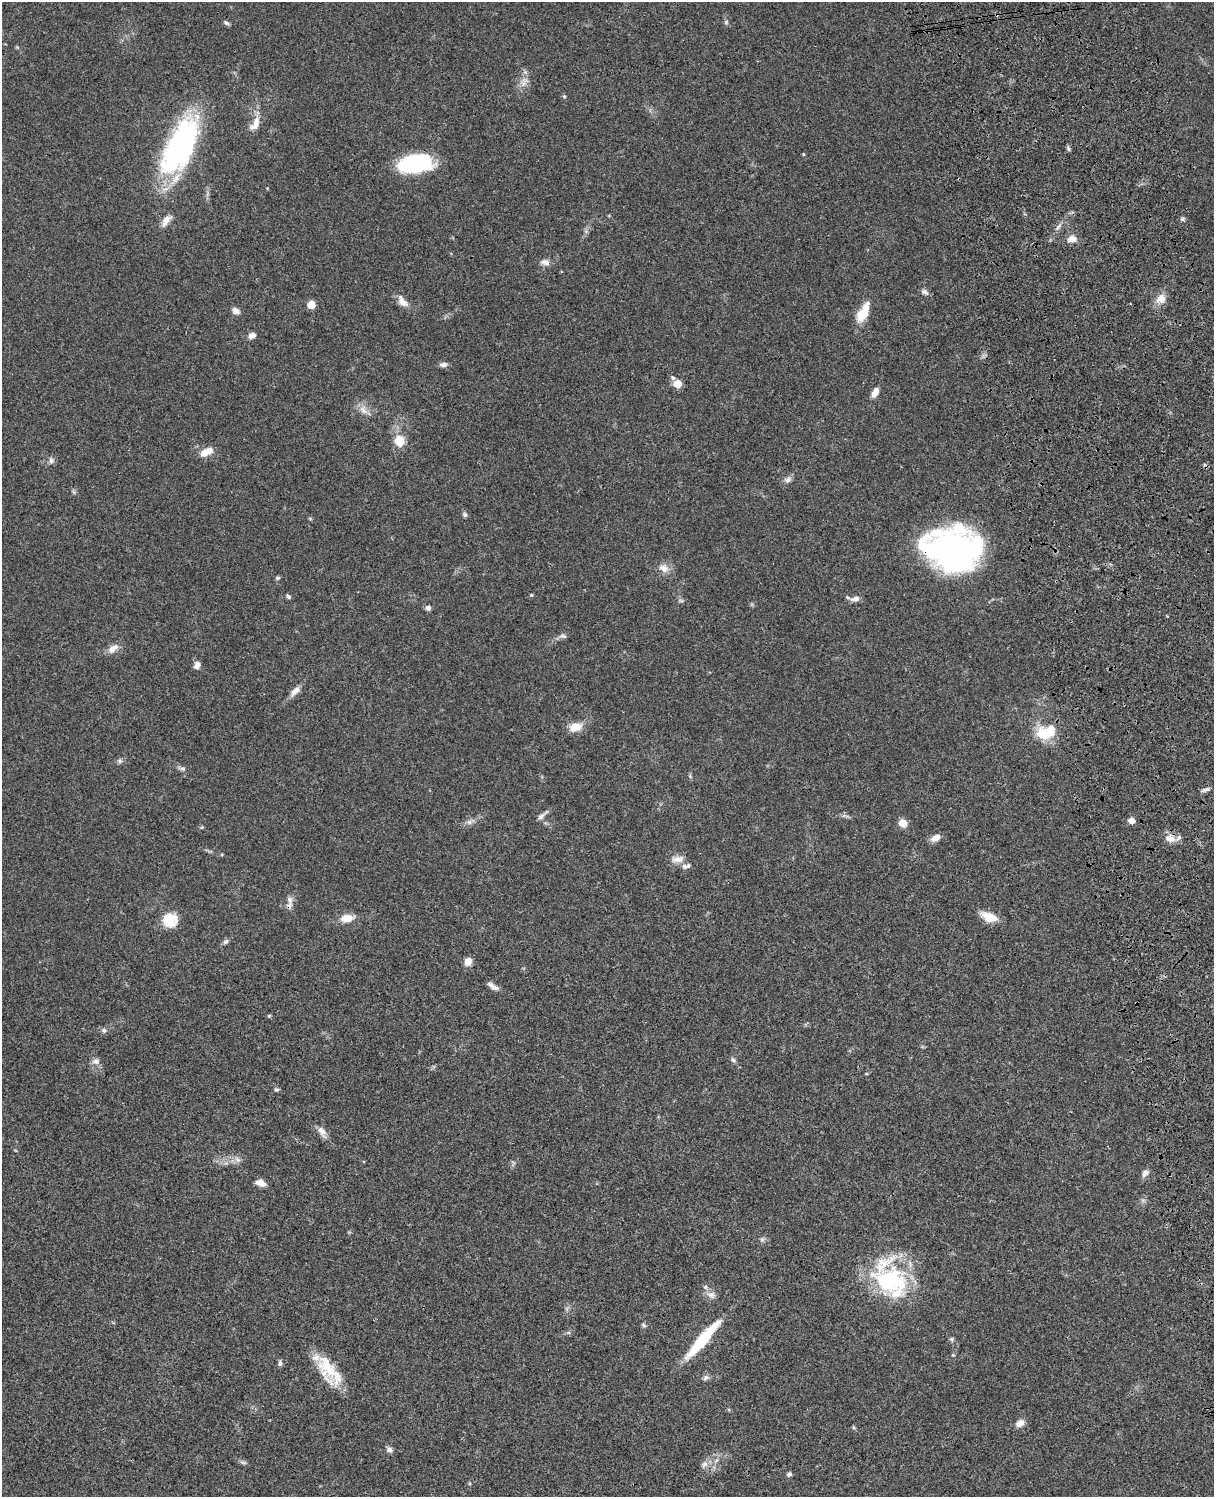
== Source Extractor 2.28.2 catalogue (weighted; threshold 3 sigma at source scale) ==
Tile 6 of 4 x 3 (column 2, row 2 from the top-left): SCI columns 1333-2544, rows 1774-3268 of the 5087 x 4929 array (HDU 1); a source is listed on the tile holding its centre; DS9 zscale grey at full resolution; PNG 1216 x 1499 px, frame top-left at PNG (2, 2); no overlay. Shown black and unused: <1% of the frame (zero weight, under 3 of 4 exposures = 6% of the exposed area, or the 3 px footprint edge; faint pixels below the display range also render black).
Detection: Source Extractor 2.28.2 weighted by HDU 2 'WHT'; one run over the whole footprint, this tile lists its part. Background 0.0756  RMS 0.0057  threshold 0.0257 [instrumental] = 3 sigma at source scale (4.5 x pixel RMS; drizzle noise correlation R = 1.50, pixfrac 1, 0.05/0.05 arcsec/px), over >= 5 px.
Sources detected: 99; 2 inside a brighter object's white glare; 2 cosmic-ray / hot-pixel residue — not listed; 6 inside a brighter listed object's ellipse — not listed separately; the other 89 listed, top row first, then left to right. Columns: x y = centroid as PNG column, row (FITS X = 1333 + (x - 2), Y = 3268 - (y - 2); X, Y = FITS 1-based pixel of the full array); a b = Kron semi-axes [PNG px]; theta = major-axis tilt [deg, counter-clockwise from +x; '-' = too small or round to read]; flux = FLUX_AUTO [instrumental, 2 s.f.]
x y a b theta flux
726 22 6 5 - 0.93
226 23 8 5 -43 1.2
525 72 5 5 - 1.2
523 84 7 4 71 1.9
564 96 5 4 - 0.79
255 124 24 10 61 6.2
179 147 62 26 62 120
1068 149 6 5 - 1.1
803 154 5 3 - 0.48
415 163 30 16 8 59
1183 219 6 4 -72 0.89
166 221 17 7 53 4.1
1058 227 7 4 53 1.3
1072 239 13 9 6 4
545 262 12 8 -12 2.9
925 292 10 6 -31 1.9
1161 299 11 9 44 5.8
403 302 16 8 -53 4.9
311 304 5 5 - 14
236 311 9 6 -33 3
863 312 23 9 62 13
252 335 9 7 18 2.7
443 364 10 6 8 2.1
673 378 7 5 -55 1.2
677 384 5 5 - 13
875 392 11 6 62 4.4
363 410 14 9 -65 4.2
399 441 9 8 - 13
207 452 16 9 26 5.9
51 461 8 6 90 1.7
788 480 11 7 14 2.2
74 492 7 4 -70 0.85
465 515 7 5 -45 1.2
953 551 57 39 -9 150
664 568 14 10 -28 4.6
277 578 7 5 15 0.93
531 595 4 3 - 0.58
288 596 7 4 -45 1.1
855 599 12 7 12 3
681 601 7 4 -1 0.94
428 608 6 6 - 1.8
563 636 10 5 -10 1.5
113 648 17 9 40 4.2
197 665 9 7 67 2.7
295 691 17 7 45 3.8
575 727 12 8 16 8.8
1043 734 19 16 -36 14
120 761 7 6 - 1.4
182 768 10 4 -4 1.4
690 776 6 4 -48 0.75
1206 789 12 4 13 1.5
542 816 17 5 41 2.3
1132 821 5 5 - 5.4
469 822 7 6 - 1.8
903 823 5 5 - 14
936 838 12 7 26 3.9
1170 838 12 9 -17 5.6
678 859 18 9 7 4.4
290 900 12 8 -72 3.1
989 917 20 10 -21 8.7
347 918 15 9 8 7.1
170 920 15 14 - 14
226 942 8 6 39 1.3
468 962 8 7 - 4.5
493 986 14 5 -34 3
104 1030 7 6 - 1.4
733 1060 8 5 -53 1.2
96 1061 11 8 10 2.6
276 1089 7 4 -6 0.88
322 1132 16 9 -58 3.9
237 1160 9 7 -37 2.4
1145 1173 10 7 43 2.5
261 1183 11 6 -18 4.5
762 1239 6 6 - 1.2
891 1280 45 35 0 53
711 1295 12 9 -11 3.1
643 1325 7 4 -29 0.95
703 1339 45 9 49 32
951 1339 6 5 - 0.95
953 1355 5 4 - 0.62
280 1363 8 5 -81 1.3
327 1367 38 20 -59 21
706 1378 8 6 25 1.7
1020 1423 11 8 32 3.7
853 1427 6 4 -71 0.66
389 1450 8 6 -39 2
243 1462 7 4 -19 1.1
704 1464 11 7 62 2.7
789 1474 6 5 - 1.2
Overlapping masked pixels (flux is a lower limit): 2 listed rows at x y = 953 551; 290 900